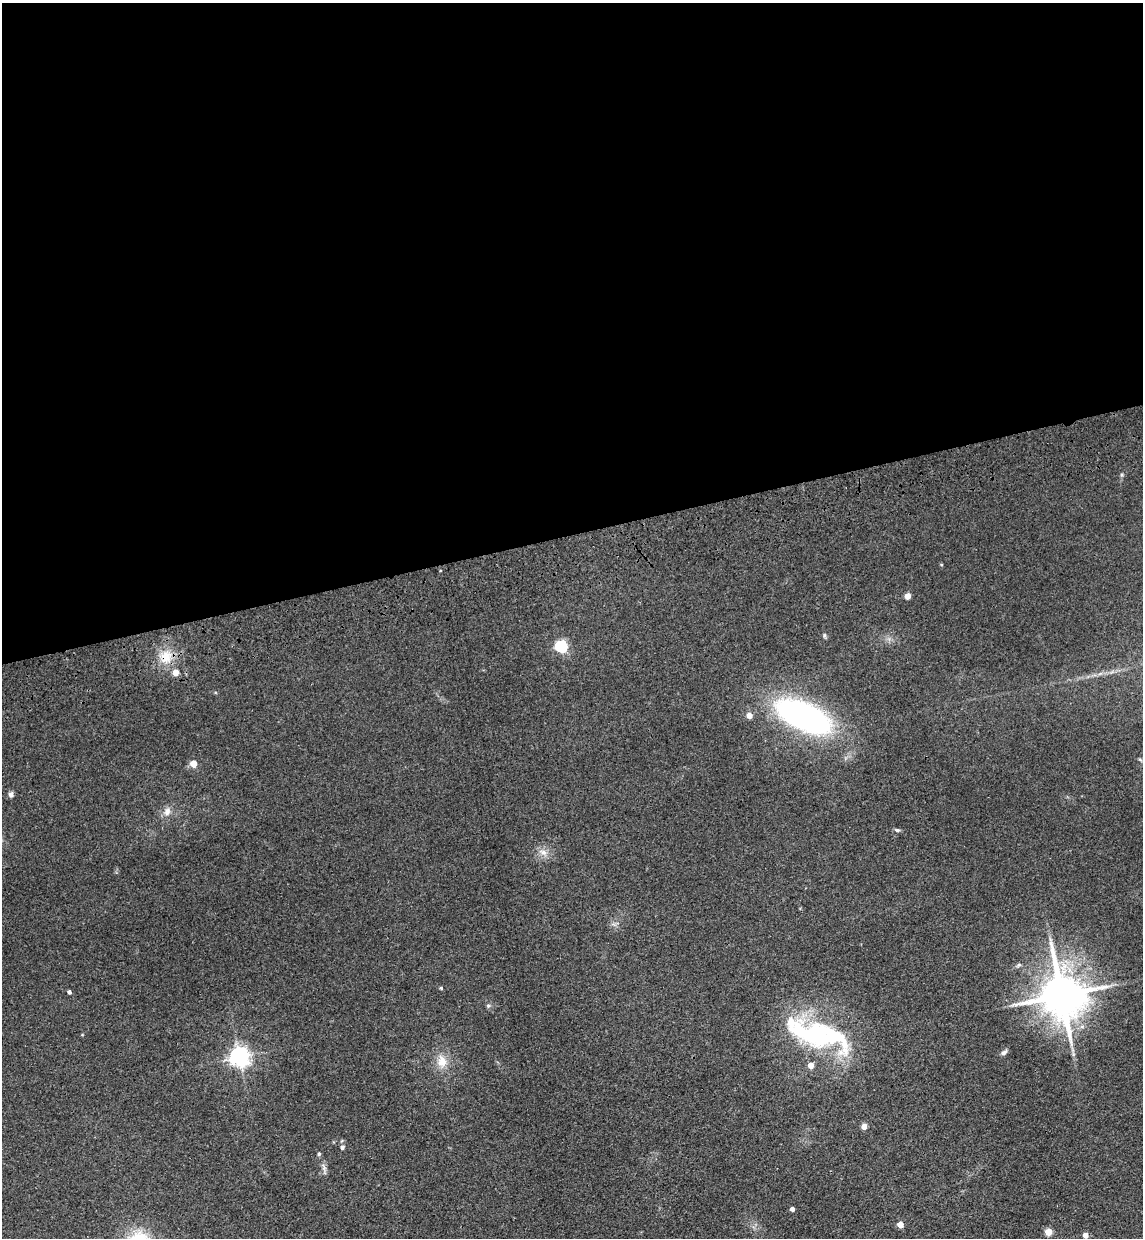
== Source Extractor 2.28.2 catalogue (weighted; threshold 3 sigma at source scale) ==
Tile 2 of 4 x 4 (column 2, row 1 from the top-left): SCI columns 1318-2458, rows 3824-5059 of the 5030 x 5177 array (HDU 1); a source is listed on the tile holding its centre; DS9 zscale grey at full resolution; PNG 1145 x 1240 px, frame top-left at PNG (2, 3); no overlay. Shown black and unused: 43% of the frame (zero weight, under 3 of 4 exposures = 6% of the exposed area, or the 3 px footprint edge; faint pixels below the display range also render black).
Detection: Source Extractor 2.28.2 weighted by HDU 2 'WHT'; one run over the whole footprint, this tile lists its part. Background 0.0889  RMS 0.0068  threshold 0.0306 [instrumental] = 3 sigma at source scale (4.5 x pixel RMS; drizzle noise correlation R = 1.50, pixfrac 1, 0.05/0.05 arcsec/px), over >= 5 px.
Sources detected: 31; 1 inside a brighter listed object's ellipse — not listed separately; the other 30 listed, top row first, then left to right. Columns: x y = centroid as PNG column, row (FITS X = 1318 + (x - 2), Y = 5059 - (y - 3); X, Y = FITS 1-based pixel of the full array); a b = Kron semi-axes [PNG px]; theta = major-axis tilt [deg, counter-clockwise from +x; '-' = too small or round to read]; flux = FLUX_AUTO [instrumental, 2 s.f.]
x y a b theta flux
1122 475 6 4 90 0.93
908 596 4 4 - 9.9
824 635 6 4 -72 1
561 646 5 5 - 86
166 657 16 15 - 13
176 672 5 5 - 7.7
749 715 4 4 - 8
803 716 49 21 -24 210
193 764 5 4 - 12
11 795 6 5 - 2.4
167 811 11 9 70 4.2
897 830 6 5 - 1.2
543 852 11 7 -27 3.9
1019 965 7 4 1 1.2
441 988 4 4 - 0.86
69 992 4 4 - 1.6
1062 995 14 11 -76 3000
488 1006 6 5 - 1.1
818 1034 75 28 -16 100
1004 1052 9 5 41 2
239 1056 6 6 - 380
442 1061 18 12 -74 9.5
811 1065 4 4 - 7.8
864 1126 4 4 - 7.2
342 1147 5 4 - 2
319 1154 5 4 - 1.1
792 1209 4 4 - 2.3
900 1225 4 4 - 8.9
1048 1232 4 4 - 17
1086 1235 4 4 - 5.6
Overlapping masked pixels (flux is a lower limit): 1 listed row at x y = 166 657